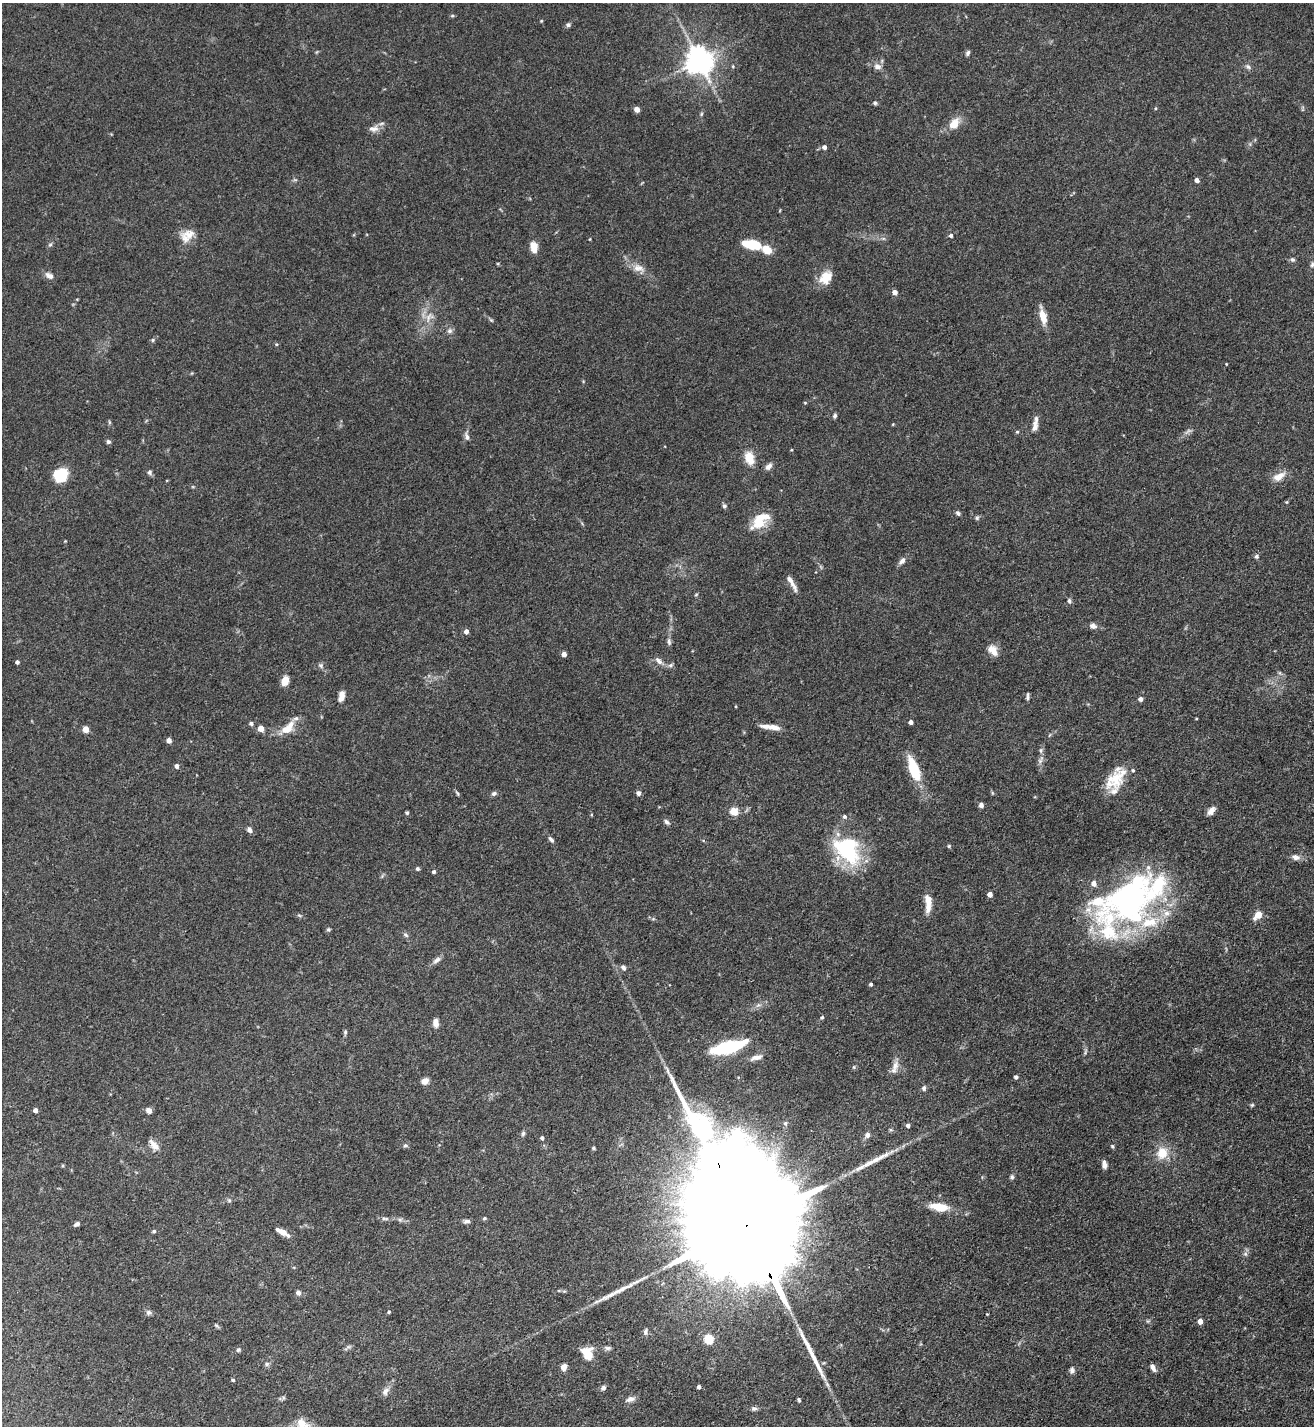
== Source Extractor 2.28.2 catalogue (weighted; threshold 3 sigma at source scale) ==
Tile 6 of 4 x 4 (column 2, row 2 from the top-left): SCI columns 1466-2777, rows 2851-4274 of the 5691 x 5703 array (HDU 1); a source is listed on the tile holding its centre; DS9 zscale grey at full resolution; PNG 1316 x 1428 px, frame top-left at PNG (2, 3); no overlay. Shown black and unused: <1% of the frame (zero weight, under 3 of 5 exposures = <1% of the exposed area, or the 3 px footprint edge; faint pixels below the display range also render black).
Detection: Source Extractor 2.28.2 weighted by HDU 2 'WHT'; one run over the whole footprint, this tile lists its part. Background 0.0769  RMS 0.004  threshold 0.0181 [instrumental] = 3 sigma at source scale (4.5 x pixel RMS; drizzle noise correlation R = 1.50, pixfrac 1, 0.05/0.05 arcsec/px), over >= 5 px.
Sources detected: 177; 2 inside a brighter object's white glare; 3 long thin detections or spike segments (spike, bleed or trail) — not listed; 11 inside a brighter listed object's ellipse — not listed separately; the other 161 listed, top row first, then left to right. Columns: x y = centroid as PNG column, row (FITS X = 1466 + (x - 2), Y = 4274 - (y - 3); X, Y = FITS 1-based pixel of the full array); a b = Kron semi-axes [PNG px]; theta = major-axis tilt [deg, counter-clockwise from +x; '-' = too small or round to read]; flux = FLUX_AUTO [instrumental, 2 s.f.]
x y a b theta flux
568 25 6 5 - 0.87
968 53 6 5 - 0.87
699 60 8 8 - 540
877 66 11 8 -21 2.1
1248 67 9 6 -38 1.1
875 103 5 4 - 0.81
1155 108 5 3 - 0.38
637 109 4 4 - 4.1
701 114 6 4 71 0.54
954 124 16 11 47 5
373 129 15 9 3 2.5
824 147 5 5 - 1.6
1197 180 4 4 - 2.1
189 234 17 14 17 5
951 235 4 4 - 0.98
590 239 4 3 - 0.29
751 244 15 7 -11 17
50 245 6 4 2 0.61
534 247 12 7 -82 4.5
767 249 9 7 -42 7.5
1292 259 6 6 - 0.85
1312 265 8 5 64 0.85
638 268 16 10 -13 3.5
49 276 10 6 -28 2
826 277 18 13 49 6.3
895 292 4 4 - 2.8
1043 316 17 7 -75 5.8
428 317 13 6 71 2.5
491 320 5 5 - 0.51
449 331 8 7 - 1.3
153 340 6 5 - 0.65
276 344 5 4 - 0.45
805 403 4 3 - 0.34
835 416 6 5 - 0.83
1036 421 17 6 72 2
109 422 6 4 -72 0.49
1188 431 9 4 45 1
1017 432 5 4 - 0.44
467 437 10 6 -80 1.5
108 442 5 5 - 0.85
749 458 16 10 -72 5.9
768 466 11 7 44 1.6
150 472 7 6 - 0.92
60 475 13 11 12 15
1279 476 17 9 28 3.8
1286 502 5 4 - 0.39
724 506 6 5 - 0.8
958 513 7 5 -52 0.8
977 518 6 5 - 0.67
759 522 21 16 50 9.5
1256 556 6 6 - 0.74
902 561 10 6 51 1.7
792 583 23 5 -61 2.9
1069 601 6 5 - 0.89
1093 626 10 7 -20 1.7
466 631 5 4 - 1.8
669 642 9 5 -80 1
993 650 14 9 -52 4
564 654 4 4 - 2.7
659 661 13 6 -45 1.9
17 662 4 3 - 1
321 665 8 5 -50 1
671 665 8 5 27 0.9
285 681 9 6 69 4.8
341 696 12 6 77 2.8
1027 696 9 4 87 0.87
1141 699 4 4 - 1.8
296 718 9 6 17 1.2
1196 718 4 2 - 0.33
911 722 4 4 - 1.9
251 723 5 4 - 1
770 727 25 5 -7 4
261 728 4 4 - 5.1
85 729 5 4 - 6
286 729 16 11 22 5.1
169 740 4 4 - 2.8
1041 750 8 4 -82 0.88
1040 760 12 5 60 1.4
176 766 5 4 - 1.5
914 769 25 9 -70 17
1116 778 29 18 51 11
457 793 8 3 -60 0.63
494 793 7 5 23 1.1
639 793 5 4 - 1.6
981 805 6 5 - 1.2
734 811 5 5 - 13
1211 811 11 6 50 2.3
407 813 5 4 - 0.55
844 816 5 5 - 0.91
666 822 8 5 -45 0.99
249 830 6 5 - 1.4
551 839 9 5 -47 1.1
949 846 5 5 - 0.52
848 851 43 22 -39 30
1296 857 10 7 -13 2.1
417 869 5 5 - 0.67
434 872 4 4 - 0.92
990 894 4 4 - 2.7
1130 901 69 49 35 120
928 903 21 7 -88 5.1
1258 915 6 5 - 7.4
328 930 6 4 -69 0.65
405 935 7 5 -40 0.84
436 960 12 6 33 1.7
623 967 8 6 -54 1
871 984 4 3 - 0.73
822 1017 5 4 - 0.52
436 1023 9 6 -84 2.5
345 1032 6 5 - 0.7
728 1047 32 10 15 30
756 1057 16 6 17 2.2
895 1066 15 8 75 3
1016 1077 4 4 - 0.94
425 1081 7 6 - 3.1
924 1088 7 5 87 1
1252 1105 5 4 - 0.53
35 1110 4 4 - 2.2
149 1110 6 5 - 2
785 1123 6 6 - 0.81
908 1125 4 4 - 1.2
523 1133 7 5 74 0.8
867 1135 6 6 - 1.7
542 1138 4 3 - 0.96
154 1145 16 7 -47 3
405 1146 6 4 1 0.64
1112 1146 5 4 - 0.53
594 1148 5 4 - 0.51
1162 1153 15 13 67 7.2
1104 1164 9 5 -80 1.9
1012 1177 6 6 - 0.75
229 1200 5 5 - 0.62
939 1207 21 8 -8 7.7
484 1218 5 4 - 0.55
385 1219 11 4 -5 1
400 1220 7 4 -19 0.86
467 1221 10 5 9 1.2
77 1224 6 4 24 1.3
746 1225 85 22 -66 38000
154 1231 5 4 - 0.63
283 1232 14 5 -29 3.7
1245 1254 6 6 - 0.96
298 1292 5 4 - 1.9
389 1312 4 3 - 0.46
148 1313 7 6 - 1.1
1200 1321 4 4 - 3
216 1326 9 4 -35 0.61
645 1332 8 6 85 1.2
709 1339 5 5 - 23
608 1348 9 5 -1 1
238 1350 6 5 - 0.75
588 1355 8 6 -63 16
267 1364 7 5 2 0.87
564 1367 6 5 - 2.8
1153 1368 9 5 -61 1.6
1072 1370 8 6 83 1.2
233 1380 4 4 - 0.69
603 1387 6 6 - 0.99
699 1387 4 4 - 0.95
385 1391 12 8 58 2.1
630 1399 10 6 15 2
754 1409 7 6 - 1
Overlapping masked pixels (flux is a lower limit): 1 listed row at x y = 746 1225